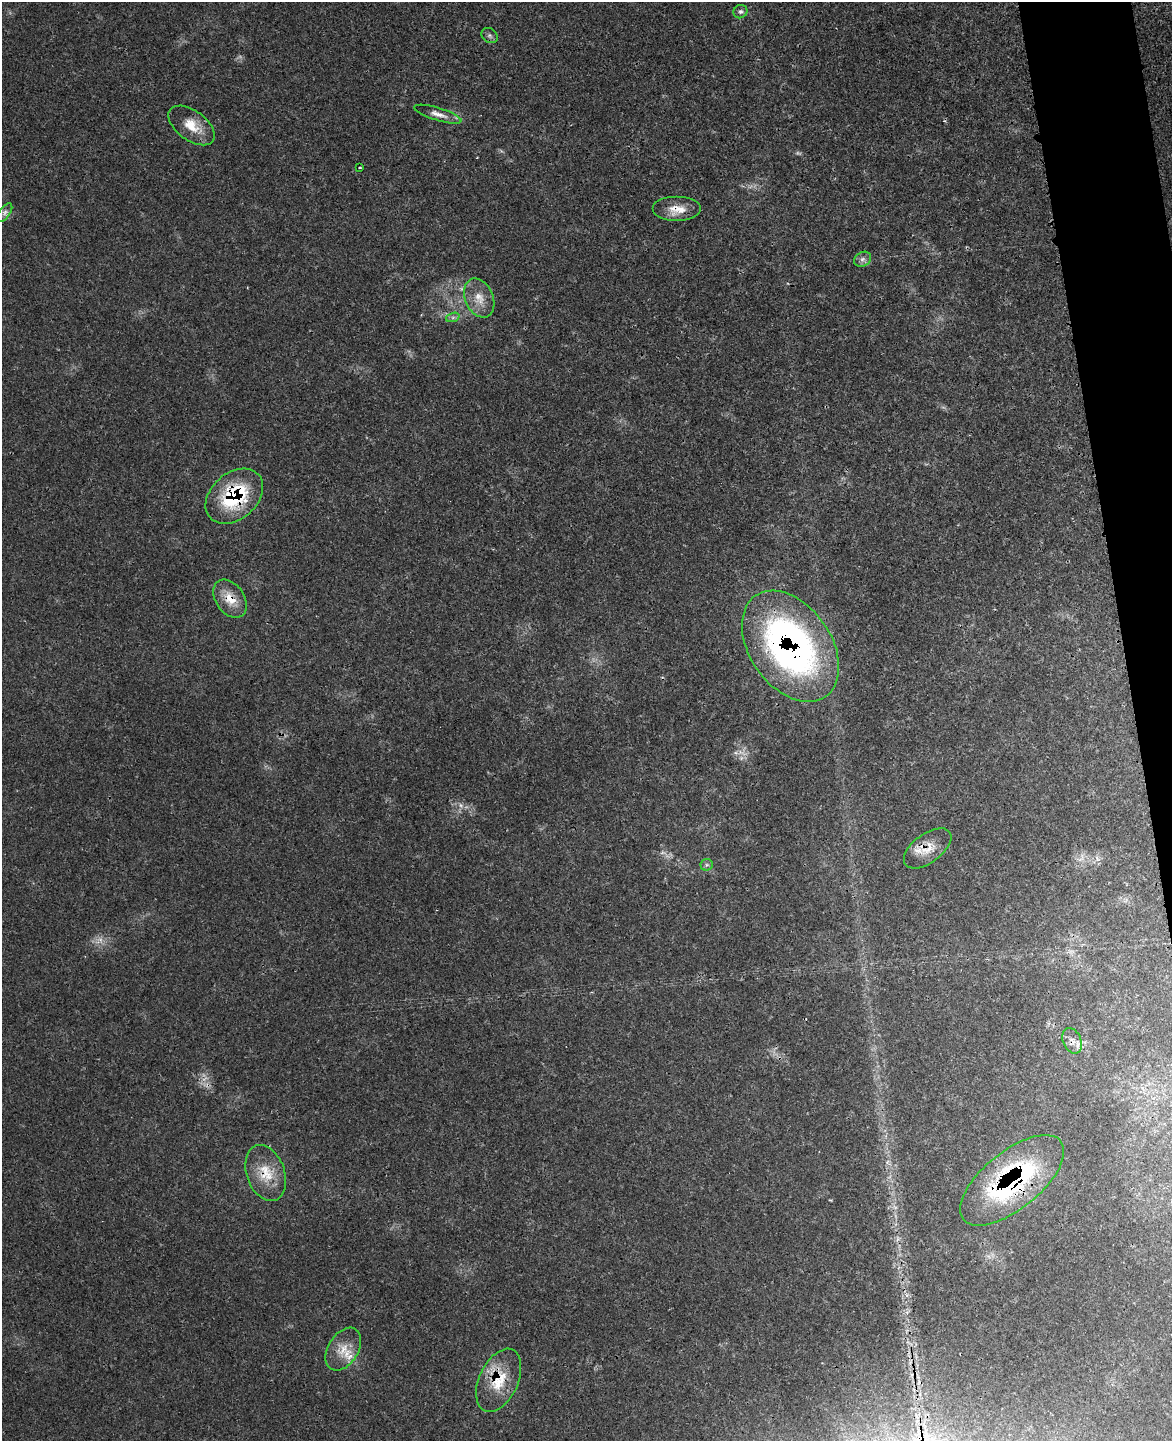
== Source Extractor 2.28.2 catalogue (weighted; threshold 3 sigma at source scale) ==
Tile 6 of 4 x 3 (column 2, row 2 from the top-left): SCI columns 1234-2403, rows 1585-3023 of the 4776 x 4715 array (HDU 1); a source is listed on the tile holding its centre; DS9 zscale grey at full resolution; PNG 1174 x 1443 px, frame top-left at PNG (2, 2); each listed source drawn as its Kron ellipse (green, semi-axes under 4 px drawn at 4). Shown black and unused: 4% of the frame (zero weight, under 3 of 4 exposures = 6% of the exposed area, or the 3 px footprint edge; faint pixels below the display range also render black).
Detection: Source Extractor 2.28.2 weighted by HDU 2 'WHT'; one run over the whole footprint, this tile lists its part. Background 0.0423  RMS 0.003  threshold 0.0133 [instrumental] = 3 sigma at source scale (4.5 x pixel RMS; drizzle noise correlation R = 1.50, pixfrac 1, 0.05/0.05 arcsec/px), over >= 5 px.
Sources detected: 22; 1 cosmic-ray / hot-pixel residue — neither listed nor drawn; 1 inside a brighter listed object's ellipse — not listed separately; the other 20 listed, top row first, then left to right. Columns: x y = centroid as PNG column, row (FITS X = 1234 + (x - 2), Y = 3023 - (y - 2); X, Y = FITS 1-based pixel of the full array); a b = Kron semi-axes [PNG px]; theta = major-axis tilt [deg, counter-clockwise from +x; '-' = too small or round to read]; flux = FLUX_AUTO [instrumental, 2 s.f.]
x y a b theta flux
740 12 7 6 - 0.8
490 35 9 7 -37 0.87
438 114 24 6 -17 2.3
192 125 26 15 -36 6.1
360 168 3 3 - 0.5
677 209 24 12 0 4.7
5 213 11 5 55 1.1
863 259 9 7 31 1.2
479 298 20 14 -66 4.7
453 317 7 4 19 0.61
234 496 32 23 41 24
230 599 21 14 -55 5.3
790 646 61 40 -55 120
928 848 27 14 36 5.6
707 865 6 5 - 0.64
1072 1041 13 9 -66 2.1
266 1173 29 19 -70 8.6
1012 1180 62 28 39 52
343 1349 23 15 58 5.9
499 1380 34 19 65 11
Overlapping masked pixels (flux is a lower limit): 9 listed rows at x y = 677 209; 234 496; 230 599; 790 646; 928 848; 1072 1041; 266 1173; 1012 1180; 499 1380